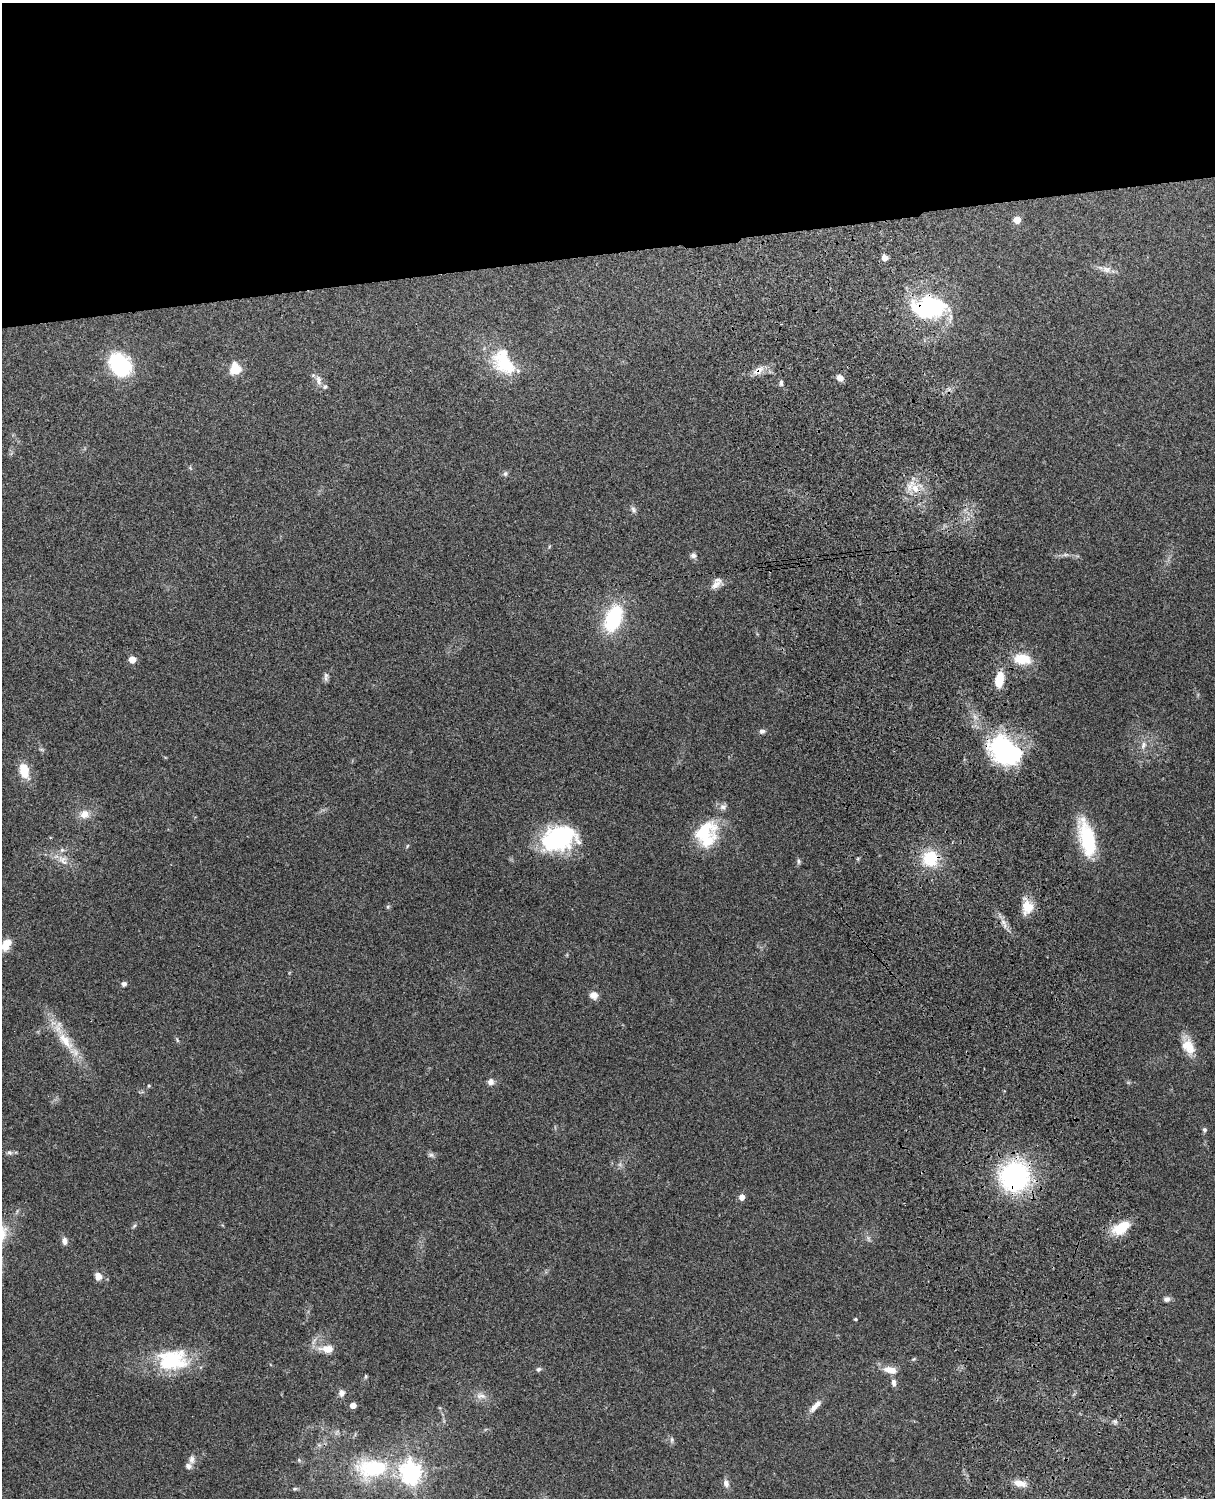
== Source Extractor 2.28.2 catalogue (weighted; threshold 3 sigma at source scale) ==
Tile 2 of 4 x 3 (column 2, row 1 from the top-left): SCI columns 1331-2543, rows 3156-4651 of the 5089 x 4928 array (HDU 1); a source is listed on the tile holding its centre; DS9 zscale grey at full resolution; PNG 1217 x 1500 px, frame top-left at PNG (2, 3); no overlay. Shown black and unused: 17% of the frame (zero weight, under 3 of 4 exposures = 6% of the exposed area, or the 3 px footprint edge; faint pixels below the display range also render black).
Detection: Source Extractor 2.28.2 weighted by HDU 2 'WHT'; one run over the whole footprint, this tile lists its part. Background 0.261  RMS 0.0088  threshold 0.0397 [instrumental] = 3 sigma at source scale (4.5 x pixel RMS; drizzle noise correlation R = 1.50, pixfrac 1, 0.05/0.05 arcsec/px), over >= 5 px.
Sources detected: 80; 1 inside a brighter object's white glare — not listed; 4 inside a brighter listed object's ellipse — not listed separately; the other 75 listed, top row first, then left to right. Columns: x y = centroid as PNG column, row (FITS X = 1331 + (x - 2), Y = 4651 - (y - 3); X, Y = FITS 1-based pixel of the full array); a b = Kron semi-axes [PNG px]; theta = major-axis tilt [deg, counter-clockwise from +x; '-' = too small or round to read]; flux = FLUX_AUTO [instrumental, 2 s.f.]
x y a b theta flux
1017 220 5 5 - 17
885 258 5 5 - 8.6
1106 269 13 9 2 5.4
929 307 36 22 4 99
504 362 36 23 -57 45
120 365 26 20 -51 65
235 368 15 13 87 15
758 371 15 9 36 7.4
840 378 9 7 -42 4.8
318 380 14 7 -82 5.3
781 383 8 5 -88 2.1
505 474 7 6 - 1.9
915 488 13 10 -61 11
633 510 9 6 -53 2.5
693 555 7 6 - 3.2
1066 555 10 4 0 2.5
716 585 15 9 44 6.3
613 618 24 14 68 71
132 659 5 5 - 15
1022 659 21 13 -6 20
326 675 8 6 -83 2.6
999 679 16 8 80 19
762 731 8 5 5 2.4
1143 745 12 7 71 4.7
1006 753 46 28 -46 100
24 771 16 9 -75 19
84 814 12 11 - 8.5
706 834 33 27 74 45
559 838 38 25 17 89
1087 838 38 14 -76 58
407 846 6 3 71 0.93
930 858 13 13 - 38
63 860 18 10 -44 9.1
799 861 7 6 - 1.9
388 907 6 5 - 1.3
1027 907 18 15 88 15
1003 922 8 5 -45 3.4
6 945 15 9 51 10
124 984 6 5 - 2.6
594 995 9 9 - 5.8
177 1040 7 4 -55 1.2
65 1041 33 12 -50 24
1188 1046 24 14 -62 16
491 1082 8 8 - 3.9
149 1086 5 4 - 0.97
1204 1130 6 6 - 1.8
9 1152 7 6 - 2.2
431 1155 7 6 - 2.2
1015 1176 20 20 - 180
742 1197 5 5 - 6.8
134 1226 7 4 45 1.4
1121 1228 23 12 31 22
868 1238 9 4 -71 1.8
64 1241 9 7 -84 3.7
98 1276 8 7 - 6.4
1167 1299 8 7 - 3.2
855 1319 4 3 - 1.2
327 1349 19 10 -4 12
172 1360 40 27 2 60
538 1369 6 6 - 1.9
890 1370 18 8 -14 9.4
366 1376 5 5 - 1.3
894 1383 10 6 -79 3.3
341 1393 9 8 - 4.2
481 1396 15 6 -5 5.2
353 1405 5 4 - 8.9
815 1406 19 7 47 7.3
1115 1422 6 5 - 1.8
672 1440 9 4 90 1.9
192 1459 11 7 89 4.1
373 1468 34 19 2 70
411 1473 8 7 - 550
726 1483 10 8 -71 4
1020 1483 18 9 -13 8.5
295 1489 7 4 1 1.3
Overlapping masked pixels (flux is a lower limit): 6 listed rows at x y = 929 307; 758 371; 915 488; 1006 753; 930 858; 1015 1176
Isophote crosses this tile's border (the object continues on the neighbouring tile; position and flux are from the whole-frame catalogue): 1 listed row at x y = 6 945